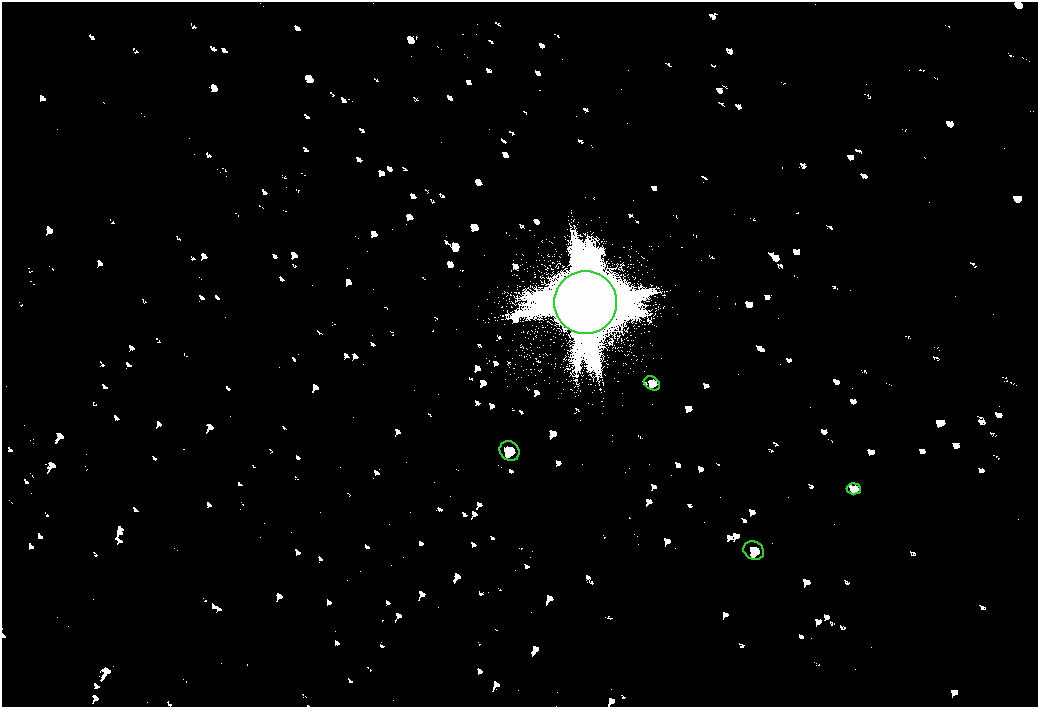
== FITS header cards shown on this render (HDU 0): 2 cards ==
NAXIS1  =                 2072
NAXIS2  =                 1410

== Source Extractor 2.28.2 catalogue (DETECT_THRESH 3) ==
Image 2072 x 1410 px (HDU 0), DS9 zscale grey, zoomed out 1/2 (1 PNG px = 2 x 2 image px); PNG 1040 x 709 px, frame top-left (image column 1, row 1410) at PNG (2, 2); each listed source drawn as its Kron ellipse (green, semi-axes under 4 px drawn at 4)
Background 80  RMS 28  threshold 83.2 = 3 sigma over >= 5 px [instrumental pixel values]
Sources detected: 5; all 5 listed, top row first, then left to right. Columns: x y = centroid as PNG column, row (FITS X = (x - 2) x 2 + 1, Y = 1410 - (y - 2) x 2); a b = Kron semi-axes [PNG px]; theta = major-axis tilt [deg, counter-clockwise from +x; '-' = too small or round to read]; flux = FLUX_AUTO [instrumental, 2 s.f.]
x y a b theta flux
585 302 31 31 - 430000
652 383 8 6 -37 17000
509 451 10 9 - 35000
854 489 7 5 -4 14000
754 550 10 9 - 35000